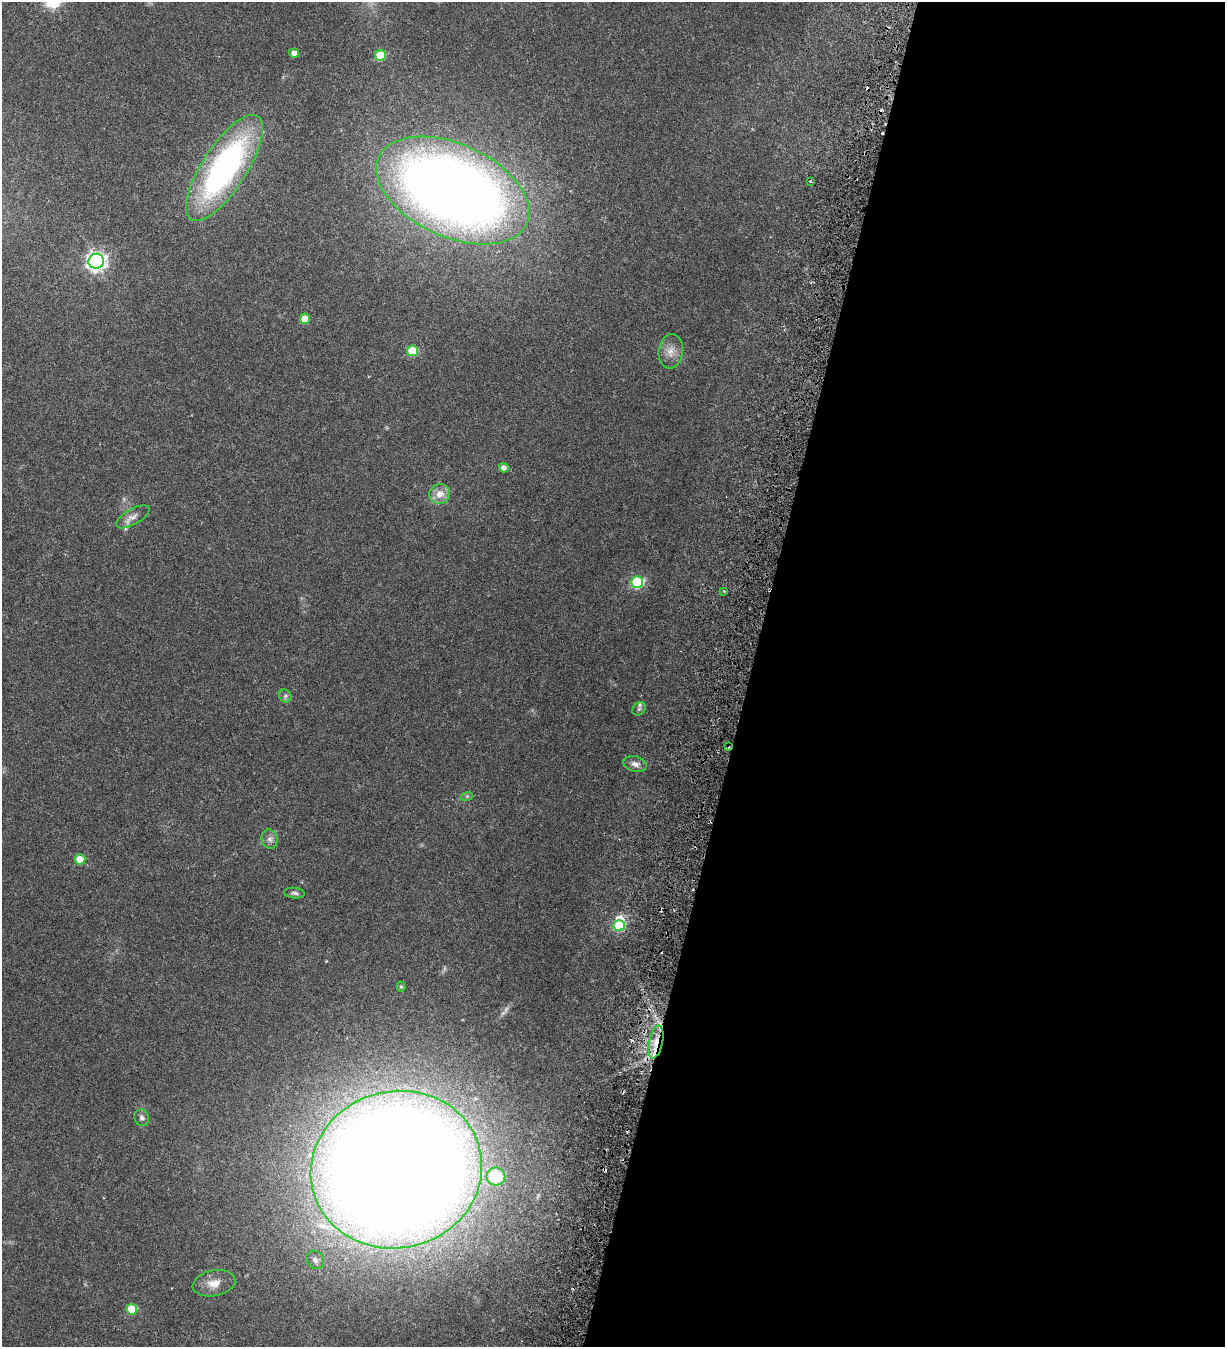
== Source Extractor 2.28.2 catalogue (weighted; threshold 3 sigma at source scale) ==
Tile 12 of 4 x 4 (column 4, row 3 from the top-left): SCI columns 4062-5284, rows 1452-2796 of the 5817 x 5693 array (HDU 1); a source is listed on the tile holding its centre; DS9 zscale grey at full resolution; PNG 1227 x 1349 px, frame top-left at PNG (2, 2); each listed source drawn as its Kron ellipse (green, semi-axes under 4 px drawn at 4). Shown black and unused: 39% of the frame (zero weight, under 3 of 6 exposures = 11% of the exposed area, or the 3 px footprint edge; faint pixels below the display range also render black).
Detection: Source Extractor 2.28.2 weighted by HDU 2 'WHT'; one run over the whole footprint, this tile lists its part. Background 0.0537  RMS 0.004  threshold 0.0162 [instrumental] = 3 sigma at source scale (4.09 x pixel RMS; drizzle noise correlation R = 1.36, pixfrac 0.8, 0.0396/0.0396 arcsec/px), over >= 5 px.
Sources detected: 39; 1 inside a brighter object's white glare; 7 cosmic-ray / hot-pixel residue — neither listed nor drawn; the other 31 listed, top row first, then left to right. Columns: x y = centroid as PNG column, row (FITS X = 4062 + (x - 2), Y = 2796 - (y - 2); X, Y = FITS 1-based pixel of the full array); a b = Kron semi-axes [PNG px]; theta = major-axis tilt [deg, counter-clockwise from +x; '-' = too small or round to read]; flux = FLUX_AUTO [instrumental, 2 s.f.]
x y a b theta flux
294 53 5 4 - 1.9
380 55 5 5 - 12
224 168 62 22 57 92
810 181 3 3 - 0.52
453 190 81 46 -24 420
96 261 8 7 - 160
305 319 5 5 - 6.1
413 351 5 5 - 16
671 351 17 12 83 3.5
504 468 5 4 - 1.9
440 494 10 10 - 3.8
133 517 19 7 29 2.3
637 582 6 5 - 38
724 591 4 4 - 0.3
285 696 7 6 - 0.74
639 709 7 6 - 0.84
728 746 4 2 - 0.38
635 764 12 8 -17 1.9
467 796 6 4 19 0.49
270 839 10 8 -72 1.5
80 859 5 5 - 7.5
294 893 10 5 -6 0.94
619 925 5 5 - 18
401 987 5 4 - 0.51
656 1042 17 7 78 4.8
142 1118 8 7 - 1.1
396 1170 86 78 13 1300
496 1176 9 9 - 15
315 1260 10 8 -51 1.4
214 1283 21 12 11 4.6
132 1309 5 5 - 15
Overlapping masked pixels (flux is a lower limit): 2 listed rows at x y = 728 746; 656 1042